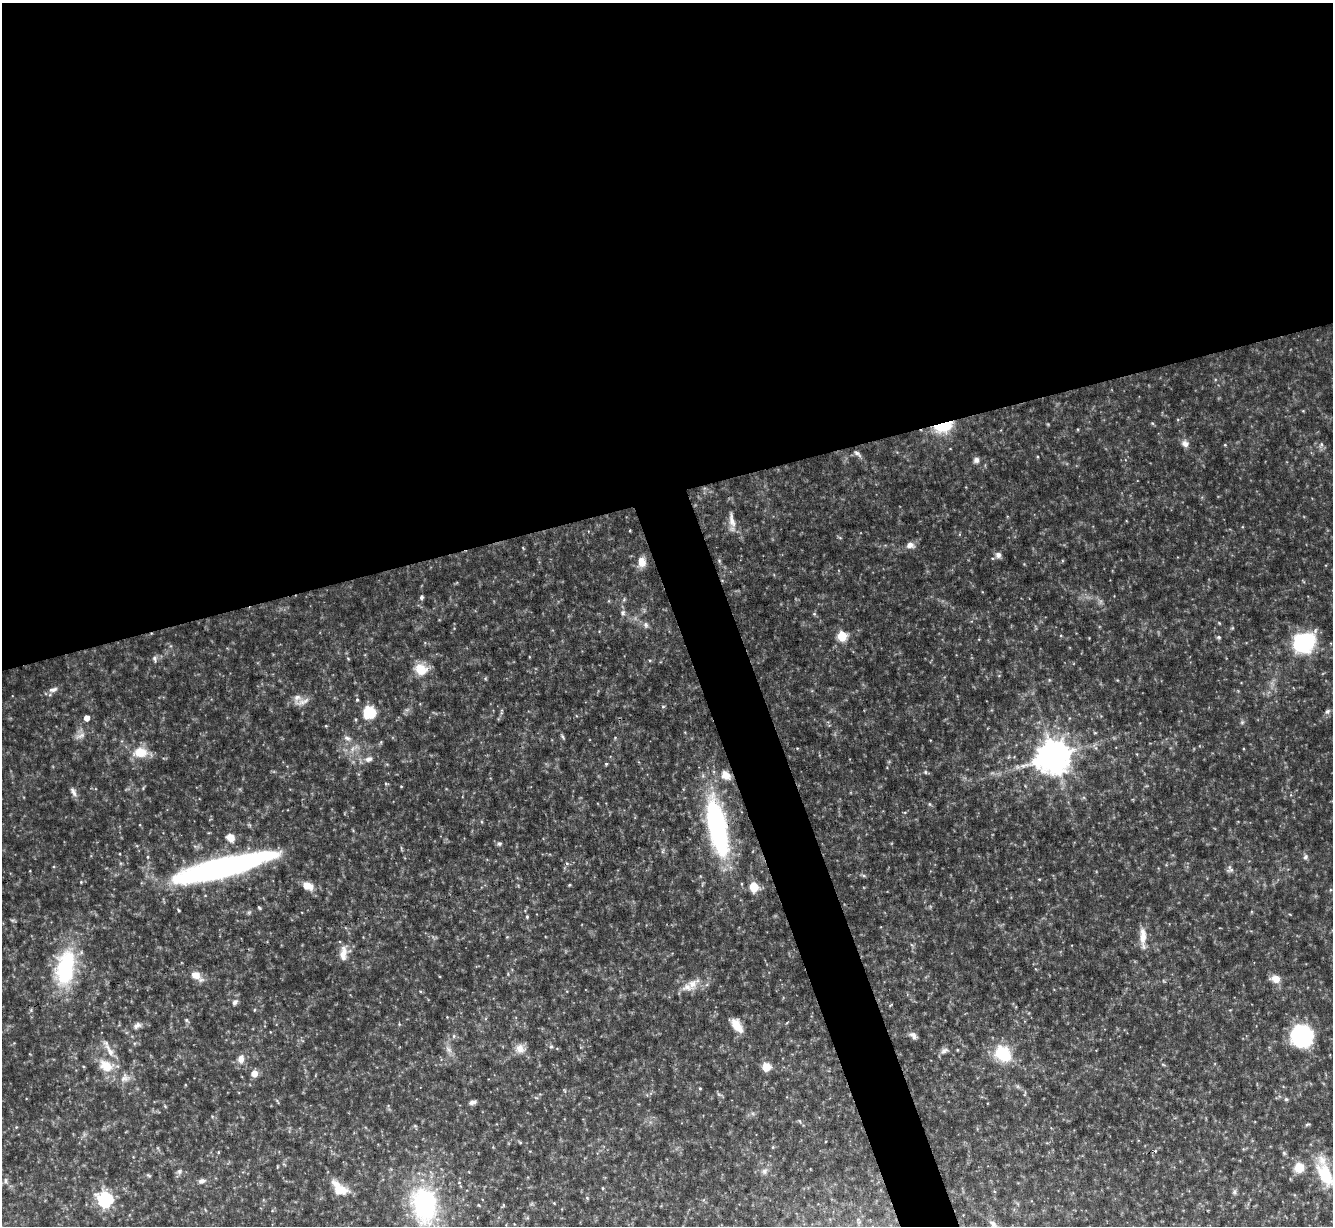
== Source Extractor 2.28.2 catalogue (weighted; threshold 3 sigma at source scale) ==
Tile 2 of 4 x 4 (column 2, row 1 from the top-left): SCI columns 1332-2662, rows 3812-5035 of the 5324 x 5304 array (HDU 1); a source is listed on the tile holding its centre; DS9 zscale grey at full resolution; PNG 1335 x 1228 px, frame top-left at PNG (2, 3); no overlay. Shown black and unused: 43% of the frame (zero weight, under 5 of 10 exposures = <1% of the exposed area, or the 3 px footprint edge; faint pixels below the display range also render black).
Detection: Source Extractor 2.28.2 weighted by HDU 2 'WHT'; one run over the whole footprint, this tile lists its part. Background 0.0762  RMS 0.005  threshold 0.0205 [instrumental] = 3 sigma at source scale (4.09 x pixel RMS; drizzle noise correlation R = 1.36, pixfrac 0.8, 0.05/0.05 arcsec/px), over >= 5 px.
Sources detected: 132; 3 too faint to see at this stretch — not listed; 5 inside a brighter listed object's ellipse — not listed separately; the other 124 listed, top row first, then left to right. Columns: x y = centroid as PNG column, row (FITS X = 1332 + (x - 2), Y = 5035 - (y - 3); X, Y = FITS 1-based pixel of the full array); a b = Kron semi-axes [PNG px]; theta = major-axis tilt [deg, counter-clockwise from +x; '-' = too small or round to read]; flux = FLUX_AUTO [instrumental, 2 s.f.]
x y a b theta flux
1152 423 5 4 - 0.55
943 427 22 12 16 17
1185 443 10 9 - 2.5
1321 444 8 5 63 1.2
1225 445 4 3 - 0.38
857 454 12 5 -37 1.4
976 460 8 7 - 1.7
732 520 24 7 -80 4.2
630 530 4 3 - 0.4
910 545 11 8 -4 2.7
523 548 5 3 - 0.37
998 555 7 7 - 1.9
719 561 5 5 - 0.61
642 562 12 8 -85 4.9
421 597 5 5 - 0.99
624 599 6 4 57 0.64
623 613 8 7 - 1.4
814 614 5 5 - 0.62
1219 623 5 4 - 0.44
646 625 9 7 -79 1.5
1232 628 5 4 - 0.52
1061 635 5 4 - 0.48
842 636 6 5 - 25
1219 637 5 5 - 0.84
1304 642 24 20 32 37
155 659 10 6 -78 1.4
421 669 16 13 -19 8.7
53 690 13 6 14 2
357 700 5 4 - 0.7
302 702 24 9 13 3.9
1327 711 8 6 52 1.3
369 712 8 7 - 26
87 718 5 4 - 3.9
1242 722 6 5 - 0.85
326 726 4 3 - 0.4
1095 733 6 3 -18 0.46
80 736 15 7 20 2.9
563 737 7 3 -54 0.7
347 738 11 6 -32 1.9
615 738 5 4 - 0.46
381 742 5 4 - 0.55
1095 747 11 4 -55 0.95
797 748 5 3 - 0.39
140 752 19 13 5 9.6
1053 756 10 10 - 1000
368 759 12 8 10 2.6
606 764 4 4 - 0.53
925 772 5 5 - 0.65
726 775 12 9 -43 5.2
386 784 6 3 -19 0.49
401 786 4 3 - 0.33
73 792 14 6 -65 2
929 804 6 4 -89 0.57
905 812 5 3 - 0.49
717 827 63 19 -79 88
230 838 10 8 -45 4.4
499 844 7 5 23 0.91
148 857 5 3 - 0.45
1305 857 8 6 85 1.3
223 868 102 18 14 140
1230 869 10 8 -72 1.6
864 876 6 4 -19 0.7
1039 879 4 4 - 0.39
569 885 4 3 - 0.46
308 886 15 10 -19 4.5
754 887 7 6 - 11
1330 890 5 3 - 0.41
259 907 5 3 - 0.56
178 910 5 3 - 0.47
527 917 6 5 - 0.66
1143 936 24 9 -90 6.1
507 937 4 4 - 0.43
343 953 21 9 85 4.6
65 968 45 22 80 43
196 975 14 8 -38 5.3
1275 979 12 8 -7 4.2
692 984 20 13 44 6.2
235 1002 9 6 52 1.5
1230 1010 4 4 - 0.32
447 1017 3 3 - 0.28
186 1020 6 4 -37 0.7
399 1024 5 3 - 0.4
137 1025 12 7 29 2
737 1025 18 9 -53 6.2
913 1035 10 7 -45 2
454 1036 5 5 - 0.83
1302 1036 12 12 - 100
551 1046 5 5 - 0.69
448 1049 12 7 -51 2.5
520 1049 13 12 - 4
957 1050 3 3 - 0.4
944 1051 12 7 32 1.9
1003 1054 20 16 -43 19
241 1059 12 9 84 3.4
106 1066 24 16 -30 10
766 1067 7 7 - 8
254 1073 6 6 - 4.4
700 1088 4 3 - 0.45
1025 1094 8 2 69 0.49
1286 1099 5 5 - 0.77
472 1102 9 5 15 1.5
165 1106 5 4 - 0.48
1308 1124 7 4 8 0.63
415 1126 6 3 -18 0.53
16 1127 4 4 - 0.44
520 1143 5 3 - 0.51
773 1147 5 3 - 0.44
1155 1151 5 4 - 0.65
218 1152 4 3 - 0.39
1284 1153 5 5 - 0.69
1299 1167 7 6 - 14
179 1171 8 7 - 1.3
764 1171 9 8 - 1.8
148 1175 7 4 -30 0.62
1325 1175 34 17 -65 17
5 1181 8 4 90 0.95
202 1181 10 6 12 1.8
339 1188 23 12 -40 8.5
602 1188 4 3 - 0.39
1234 1192 6 6 - 0.96
105 1199 7 7 - 79
554 1203 4 4 - 0.35
424 1205 49 32 -81 58
994 1224 18 7 -40 2.7
Overlapping masked pixels (flux is a lower limit): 1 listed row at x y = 943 427
Isophote crosses this tile's border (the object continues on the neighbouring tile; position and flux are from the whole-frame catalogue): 2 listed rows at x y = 1325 1175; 994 1224
Unlisted compact peaks at least as high as the median listed source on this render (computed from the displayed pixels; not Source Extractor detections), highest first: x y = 663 706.